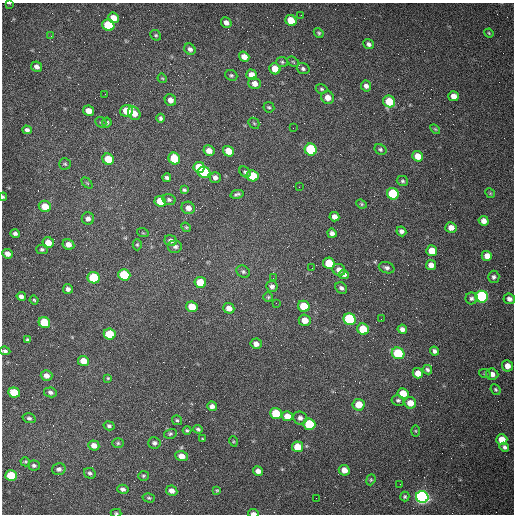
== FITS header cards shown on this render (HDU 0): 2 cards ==
NAXIS1  =                  512 /fastest changing axis
NAXIS2  =                  512 /next to fastest changing axis

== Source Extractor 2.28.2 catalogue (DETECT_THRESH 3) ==
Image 512 x 512 px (HDU 0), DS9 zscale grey, 1 PNG px = 1 image px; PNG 516 x 516 px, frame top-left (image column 1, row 512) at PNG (2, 3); each listed source drawn as its Kron ellipse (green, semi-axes under 4 px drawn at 4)
Background 1460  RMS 22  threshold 64.7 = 3 sigma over >= 5 px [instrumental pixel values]
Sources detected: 177; all 177 listed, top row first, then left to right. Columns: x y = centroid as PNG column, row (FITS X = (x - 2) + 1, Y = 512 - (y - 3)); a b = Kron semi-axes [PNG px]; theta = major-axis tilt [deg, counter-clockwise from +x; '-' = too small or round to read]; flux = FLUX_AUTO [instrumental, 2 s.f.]
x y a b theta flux
9 3 4 2 - 1100
301 15 2 2 - 600
114 18 6 5 - 13000
291 20 6 5 - 31000
226 23 5 5 - 6300
108 25 6 5 - 85000
319 33 5 4 - 2200
489 33 5 4 - 1600
156 35 6 5 - 2200
51 36 3 2 - 1500
369 44 6 4 -39 4200
190 49 6 5 - 5000
244 57 5 4 - 11000
282 62 6 5 - 2500
293 62 6 4 -32 1800
37 67 6 5 - 6200
275 69 6 5 - 22000
303 69 6 5 - 3400
231 75 6 5 - 2600
251 75 5 5 - 14000
162 78 5 3 - 1500
255 83 6 5 - 9700
366 86 6 5 - 5500
321 89 6 5 - 2400
105 94 2 2 - 640
454 96 5 5 - 12000
328 98 6 6 - 13000
170 100 6 5 - 8600
389 101 6 5 - 40000
269 107 5 5 - 2300
89 111 5 5 - 13000
127 111 6 6 - 34000
134 113 7 5 -58 15000
161 118 4 4 - 3100
101 122 6 5 - 2100
107 122 5 5 - 2600
254 123 6 4 -43 1900
293 128 2 2 - 580
435 129 6 3 -44 1600
27 130 4 4 - 4100
380 149 6 5 - 2700
311 150 6 5 - 150000
209 151 6 5 - 11000
228 151 6 5 - 21000
418 156 5 5 - 20000
174 158 6 5 - 63000
108 159 6 5 - 31000
65 164 6 5 - 2300
199 167 5 5 - 43000
204 172 6 5 - 100000
245 172 6 4 -44 2900
253 176 6 5 - 49000
215 177 5 5 - 6000
167 178 4 4 - 3700
402 181 6 5 - 2500
87 183 6 4 -44 1800
299 187 2 2 - 1000
184 190 4 4 - 2300
490 193 5 4 - 1500
237 194 7 3 12 3200
393 194 6 5 - 110000
3 197 4 3 - 2100
169 200 6 5 - 3200
160 201 6 5 - 31000
361 204 5 4 - 1900
45 206 6 5 - 22000
188 208 7 6 - 9100
334 217 5 4 - 7900
88 219 6 6 - 5700
484 221 5 4 - 8900
186 227 5 4 - 1700
451 227 5 5 - 10000
401 231 5 4 - 5000
15 233 5 4 - 4200
143 233 6 3 -18 1300
332 233 5 4 - 5000
171 241 6 5 - 5600
48 243 5 5 - 15000
68 245 6 5 - 10000
137 245 5 4 - 1900
175 247 7 6 - 4400
42 249 6 5 - 2700
432 251 5 5 - 25000
7 254 5 4 - 8200
487 256 5 5 - 11000
329 263 6 5 - 42000
431 265 5 5 - 11000
312 268 2 2 - 720
387 268 8 5 -18 4200
339 270 7 6 - 11000
243 272 7 5 -40 3000
344 274 5 4 - 4600
124 275 6 5 - 95000
494 277 6 5 - 3600
94 278 6 5 - 81000
273 278 2 2 - 670
200 282 6 5 - 36000
272 286 6 5 - 5100
341 288 6 5 - 4300
68 289 5 4 - 4500
21 296 5 4 - 4900
268 297 5 5 - 1900
482 297 6 6 - 280000
471 298 6 6 - 3700
509 299 6 5 - 5600
34 300 4 4 - 1900
276 303 3 2 - 1300
304 306 6 5 - 41000
192 307 6 5 - 31000
229 308 5 5 - 11000
350 319 6 5 - 200000
381 319 2 2 - 830
305 320 6 5 - 15000
44 323 6 5 - 63000
363 329 6 5 - 49000
402 329 5 4 - 6100
110 334 6 5 - 53000
27 340 3 3 - 2300
256 344 5 5 - 7600
5 351 5 4 - 3500
435 351 4 4 - 4100
398 353 6 5 - 110000
83 361 5 5 - 17000
507 366 6 5 - 11000
427 370 5 4 - 2900
418 373 5 5 - 15000
485 374 6 4 -18 1600
492 374 6 5 - 7900
46 375 6 5 - 7200
108 378 3 2 - 1400
496 389 5 4 - 2100
14 392 6 5 - 46000
50 392 6 5 - 4000
403 394 6 5 - 26000
398 400 6 5 - 3400
410 403 6 5 - 17000
359 405 6 6 - 22000
212 406 5 4 - 6100
276 413 6 5 - 49000
287 416 5 5 - 16000
29 418 6 5 - 3000
300 418 7 6 - 5400
177 420 5 5 - 2200
309 424 6 5 - 98000
109 426 5 4 - 3100
198 429 5 3 - 2700
187 430 4 3 - 2000
416 431 5 3 - 1500
170 434 6 5 - 2400
203 439 4 3 - 1500
502 440 5 5 - 21000
233 441 5 3 - 1300
118 443 6 5 - 2500
154 443 6 5 - 4000
94 445 5 5 - 10000
298 447 6 5 - 28000
504 447 5 4 - 4300
181 456 6 5 - 12000
25 462 5 4 - 2000
34 465 6 5 - 3400
59 469 7 6 - 4700
344 470 5 5 - 13000
258 471 5 4 - 7800
90 473 6 5 - 3200
11 476 6 5 - 72000
143 476 5 4 - 2200
371 480 6 4 68 1900
400 484 2 2 - 640
123 489 5 4 - 4100
217 490 4 4 - 1500
172 491 6 5 - 7900
405 497 5 4 - 2300
422 497 6 6 - 700000
149 498 6 4 -15 2200
316 498 2 2 - 3400
116 513 5 4 - 1800
253 513 5 3 - 6100
At the frame edge (FLAGS 8, measured only in part): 5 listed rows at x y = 9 3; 3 197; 5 351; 116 513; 253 513